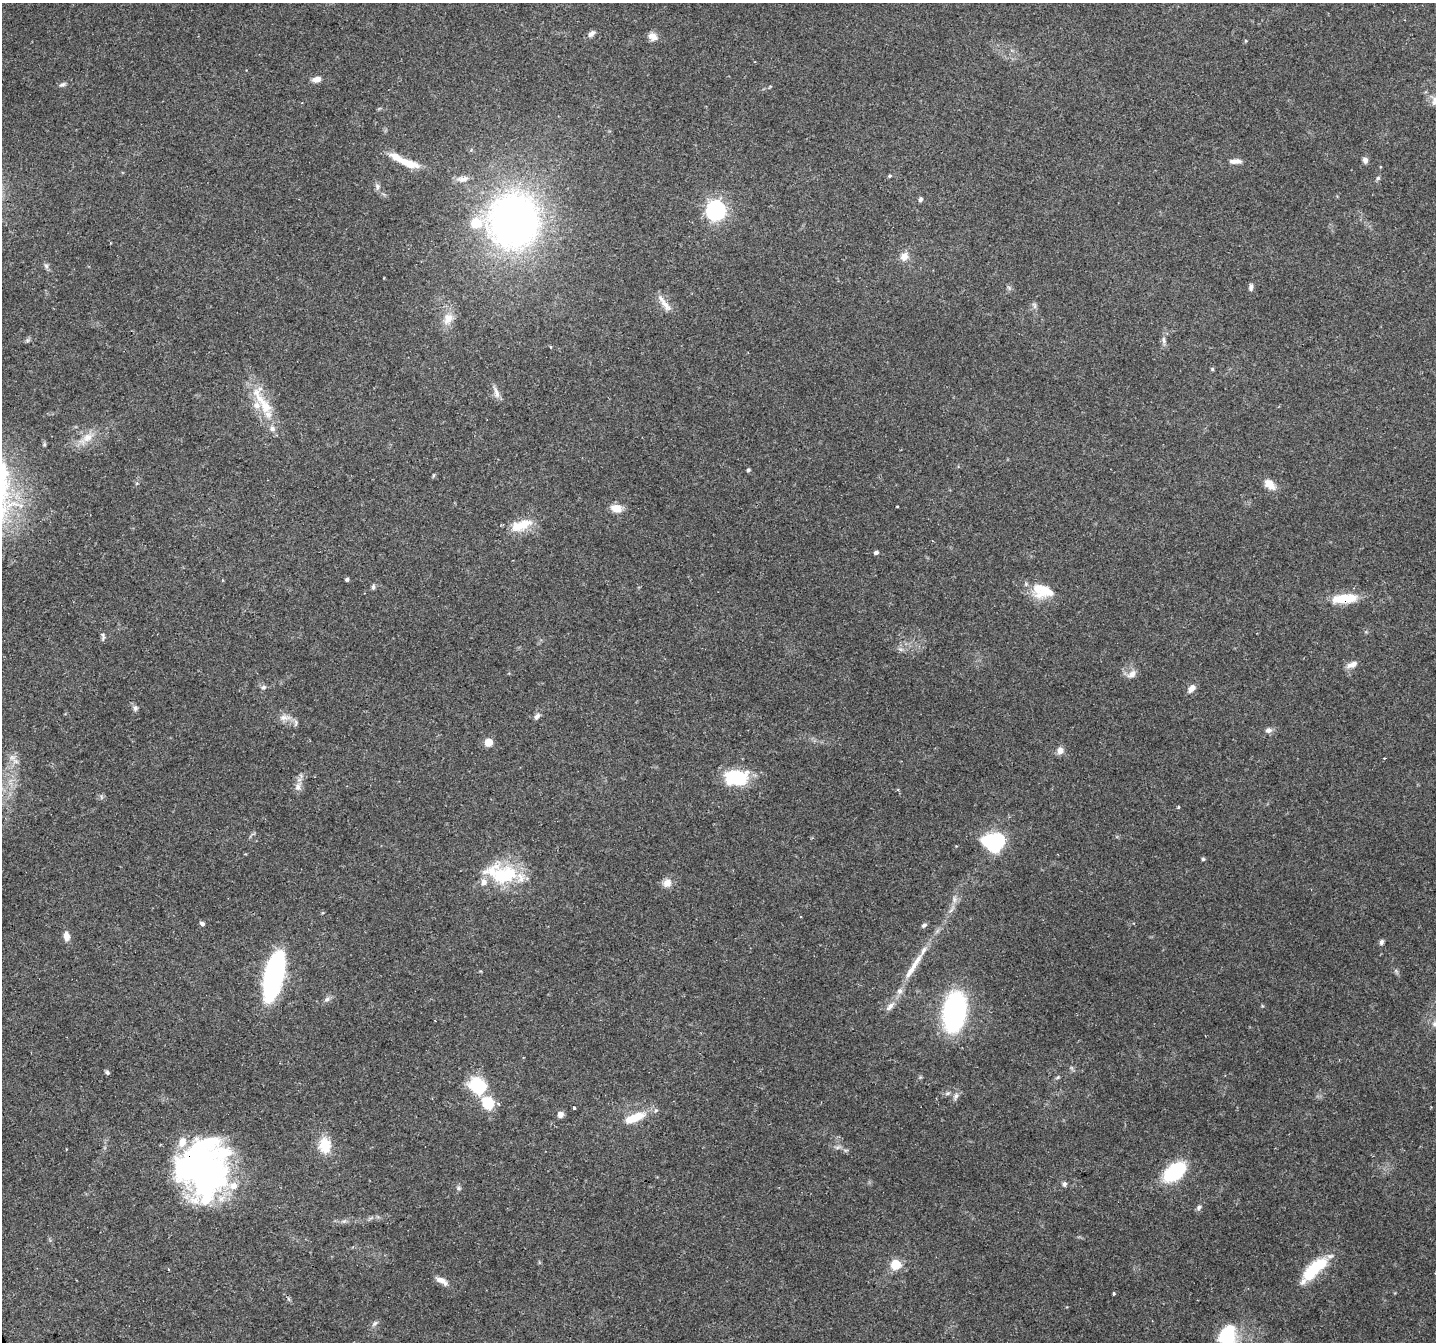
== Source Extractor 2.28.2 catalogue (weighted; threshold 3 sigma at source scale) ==
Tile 7 of 4 x 4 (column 3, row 2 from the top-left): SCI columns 2872-4305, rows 2841-4180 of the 5740 x 5617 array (HDU 1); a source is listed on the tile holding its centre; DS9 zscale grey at full resolution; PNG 1438 x 1344 px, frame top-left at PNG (2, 3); no overlay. Shown black and unused: <1% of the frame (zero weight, under 2 of 3 exposures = <1% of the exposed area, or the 3 px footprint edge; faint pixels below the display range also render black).
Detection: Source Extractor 2.28.2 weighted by HDU 2 'WHT'; one run over the whole footprint, this tile lists its part. Background 0.0931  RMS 0.0052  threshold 0.0235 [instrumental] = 3 sigma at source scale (4.5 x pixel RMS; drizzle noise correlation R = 1.50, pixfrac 1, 0.0396/0.0396 arcsec/px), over >= 5 px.
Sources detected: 117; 3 inside a brighter object's white glare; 1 cosmic-ray / hot-pixel residue — not listed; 14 inside a brighter listed object's ellipse — not listed separately; the other 99 listed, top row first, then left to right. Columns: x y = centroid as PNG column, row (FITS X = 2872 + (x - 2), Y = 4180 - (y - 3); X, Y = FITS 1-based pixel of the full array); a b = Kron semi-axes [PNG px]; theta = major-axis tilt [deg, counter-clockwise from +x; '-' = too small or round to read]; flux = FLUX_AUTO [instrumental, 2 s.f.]
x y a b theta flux
591 34 10 6 42 2.3
653 37 11 9 -25 4.1
316 79 9 6 11 3.5
62 84 10 5 23 1.4
1435 101 12 10 51 3.6
1365 160 7 6 - 2.1
1235 161 17 6 0 3.3
408 163 29 9 -19 11
889 176 5 4 - 0.74
1378 178 6 5 - 0.93
463 179 17 8 8 3.6
377 187 10 5 -83 1.7
920 199 6 5 - 1.1
716 210 7 7 - 230
514 220 49 44 83 270
904 256 11 10 - 4.6
46 266 8 6 -74 1.4
1251 287 9 5 82 1.6
1009 288 7 4 -56 0.99
664 304 28 7 -53 5
1034 305 9 5 -71 1.4
448 319 18 13 66 7
1164 340 10 5 -85 1.8
551 347 3 3 - 0.64
1212 369 5 4 - 0.68
496 392 18 7 -72 3.2
265 406 29 15 -55 16
88 437 18 11 28 7.4
44 444 6 4 -73 0.7
748 470 5 4 - 0.84
433 476 6 4 72 0.6
1270 484 16 10 -41 5.8
897 507 3 2 - 0.56
616 508 13 9 -14 6.1
521 525 31 13 19 12
876 552 5 4 - 1.3
347 579 5 4 - 0.94
373 587 6 5 - 1.3
1045 590 20 18 -34 12
1344 599 31 11 5 16
103 636 10 5 -84 1.3
1352 664 15 7 23 3.4
1132 674 15 8 40 3.5
263 687 6 6 - 1.4
1191 689 10 7 44 3.2
135 708 8 6 -81 1.5
285 717 18 8 2 4.1
537 717 9 6 51 2.1
1268 730 8 7 - 2.2
488 742 5 5 - 13
1060 751 9 8 - 3.2
12 757 10 9 - 3.3
736 777 21 14 1 35
298 787 14 8 73 3.4
101 797 7 4 73 0.89
1178 807 3 3 - 0.84
994 841 16 14 9 57
1203 859 4 4 - 0.81
502 874 44 24 -9 36
667 883 11 10 - 4.2
954 899 9 7 74 2.3
801 917 2 2 - 0.46
202 923 5 4 - 1.5
924 925 7 5 43 1.4
66 936 10 6 -80 4.2
1381 942 6 5 - 1.5
916 963 32 8 57 7.8
1396 971 7 4 -57 1
274 976 40 13 77 130
900 991 10 8 89 2.5
327 999 8 7 - 1.7
890 1006 15 7 50 3.6
954 1012 28 16 81 120
435 1021 3 2 - 0.49
1434 1024 8 6 -55 1.6
107 1072 6 5 - 1
1058 1077 6 4 45 0.71
477 1086 14 12 -35 33
948 1093 7 5 13 1.2
956 1096 10 6 68 2
487 1102 13 11 -39 16
574 1108 3 3 - 0.85
560 1114 6 6 - 3
635 1118 29 10 22 12
325 1145 20 14 -86 12
838 1147 10 5 21 1.4
846 1150 6 4 18 0.79
205 1168 52 49 -84 160
1175 1172 17 10 39 51
1064 1184 7 7 - 1.4
459 1188 7 5 -21 1.1
1199 1207 7 6 - 1.4
896 1264 6 6 - 19
169 1269 3 3 - 0.73
1314 1269 35 11 44 27
441 1280 15 7 -29 4.2
1114 1294 3 3 - 0.63
375 1323 10 4 45 1.4
1228 1336 24 19 -81 29
Overlapping masked pixels (flux is a lower limit): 2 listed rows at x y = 1344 599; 205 1168
Isophote crosses this tile's border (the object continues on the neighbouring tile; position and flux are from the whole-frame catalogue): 3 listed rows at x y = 1435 101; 1434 1024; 1228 1336